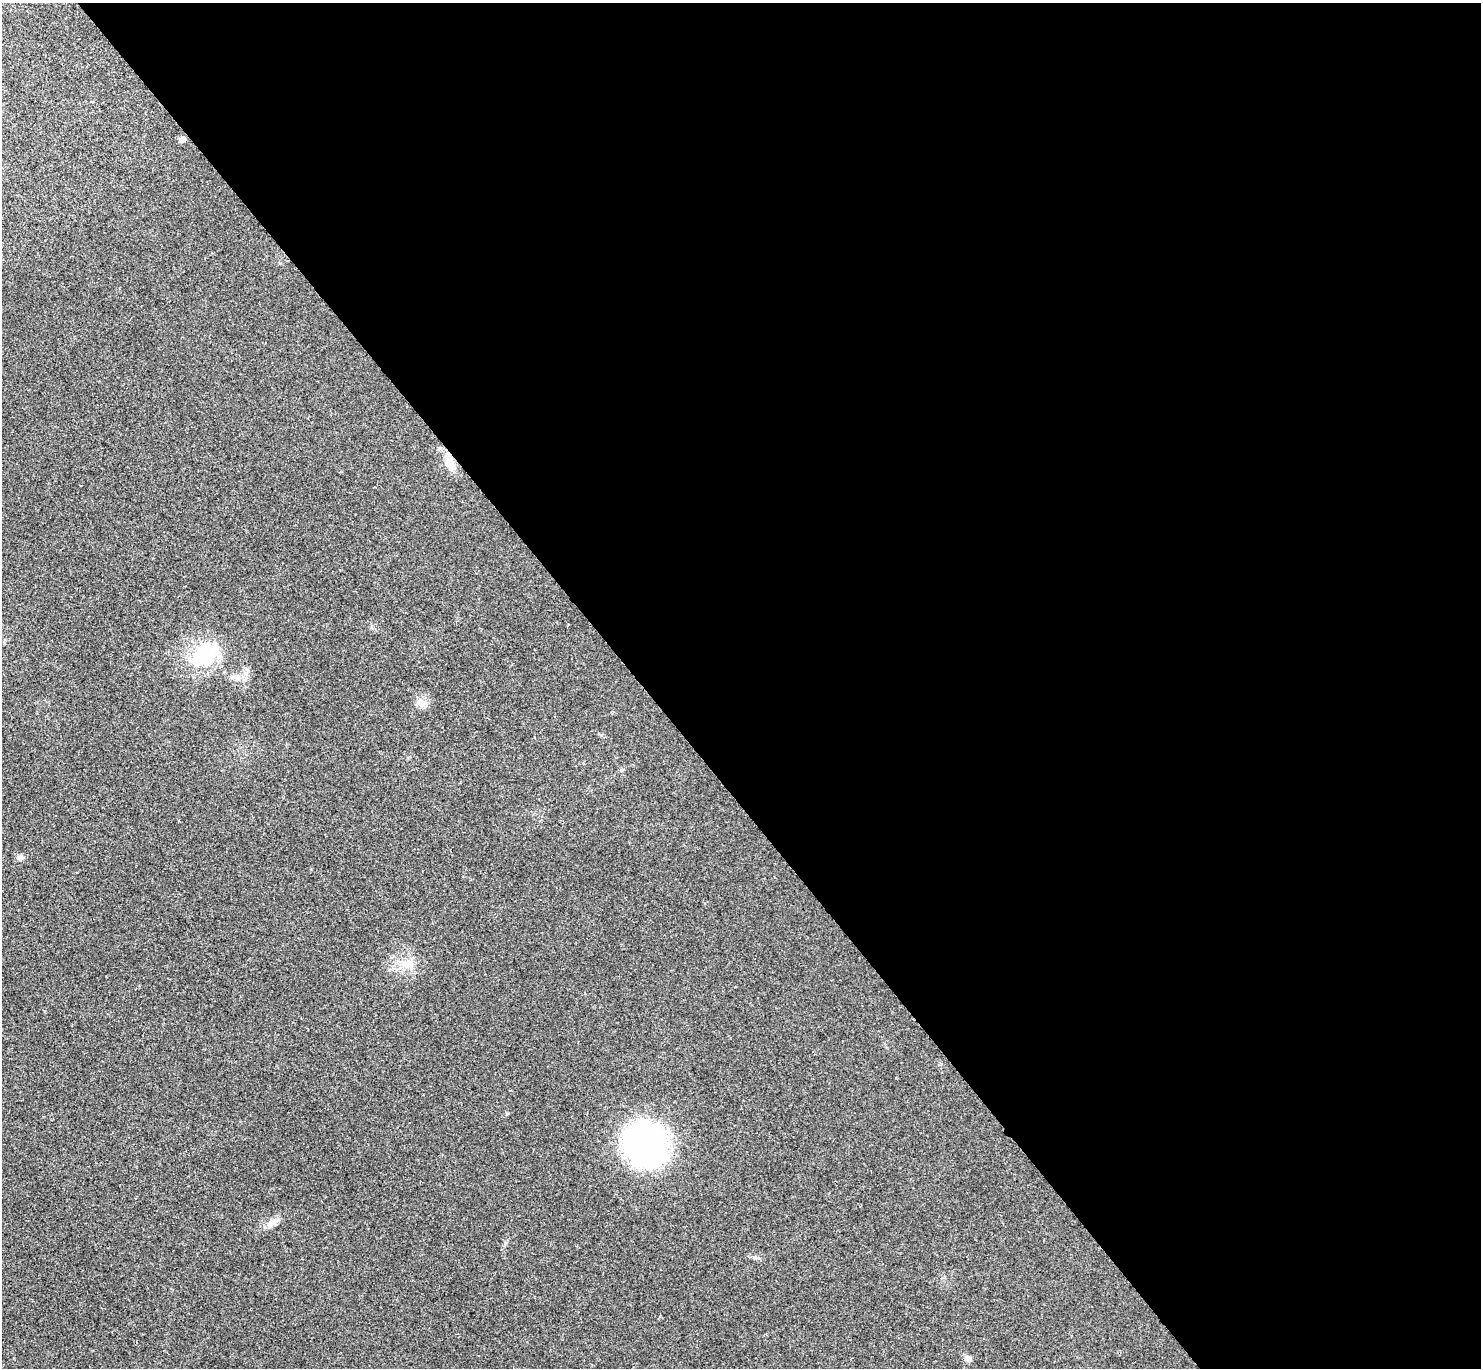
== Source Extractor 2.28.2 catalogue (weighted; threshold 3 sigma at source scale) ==
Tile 8 of 4 x 4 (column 4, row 2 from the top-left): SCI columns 4444-5922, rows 2894-4259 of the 5931 x 5927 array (HDU 1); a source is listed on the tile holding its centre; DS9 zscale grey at full resolution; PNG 1483 x 1370 px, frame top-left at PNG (2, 3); no overlay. Shown black and unused: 57% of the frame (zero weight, under 3 of 4 exposures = <1% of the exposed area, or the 3 px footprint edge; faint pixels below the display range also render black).
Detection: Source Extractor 2.28.2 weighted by HDU 2 'WHT'; one run over the whole footprint, this tile lists its part. Background 0.0202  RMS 0.0059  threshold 0.0267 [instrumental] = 3 sigma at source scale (4.5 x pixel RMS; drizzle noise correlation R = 1.50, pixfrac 1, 0.05/0.05 arcsec/px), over >= 5 px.
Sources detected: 10; all 10 listed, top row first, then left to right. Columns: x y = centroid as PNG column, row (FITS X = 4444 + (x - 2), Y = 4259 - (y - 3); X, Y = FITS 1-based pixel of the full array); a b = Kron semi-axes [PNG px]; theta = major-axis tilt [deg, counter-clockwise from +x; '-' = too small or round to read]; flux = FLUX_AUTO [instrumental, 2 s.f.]
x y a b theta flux
182 139 9 6 26 1.8
450 463 18 11 -62 7.7
205 654 31 27 51 37
236 677 14 7 -14 3.9
421 703 14 10 -28 4.2
20 857 8 6 4 1.9
407 964 19 11 -19 8.1
645 1144 52 43 -82 130
273 1222 17 7 36 4.2
968 1358 8 7 - 2.4
Unlisted compact peaks at least as high as the median listed source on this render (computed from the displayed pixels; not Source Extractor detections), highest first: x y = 507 1113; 621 770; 755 1257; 506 1243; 280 263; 941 1064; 601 735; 371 627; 660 1316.